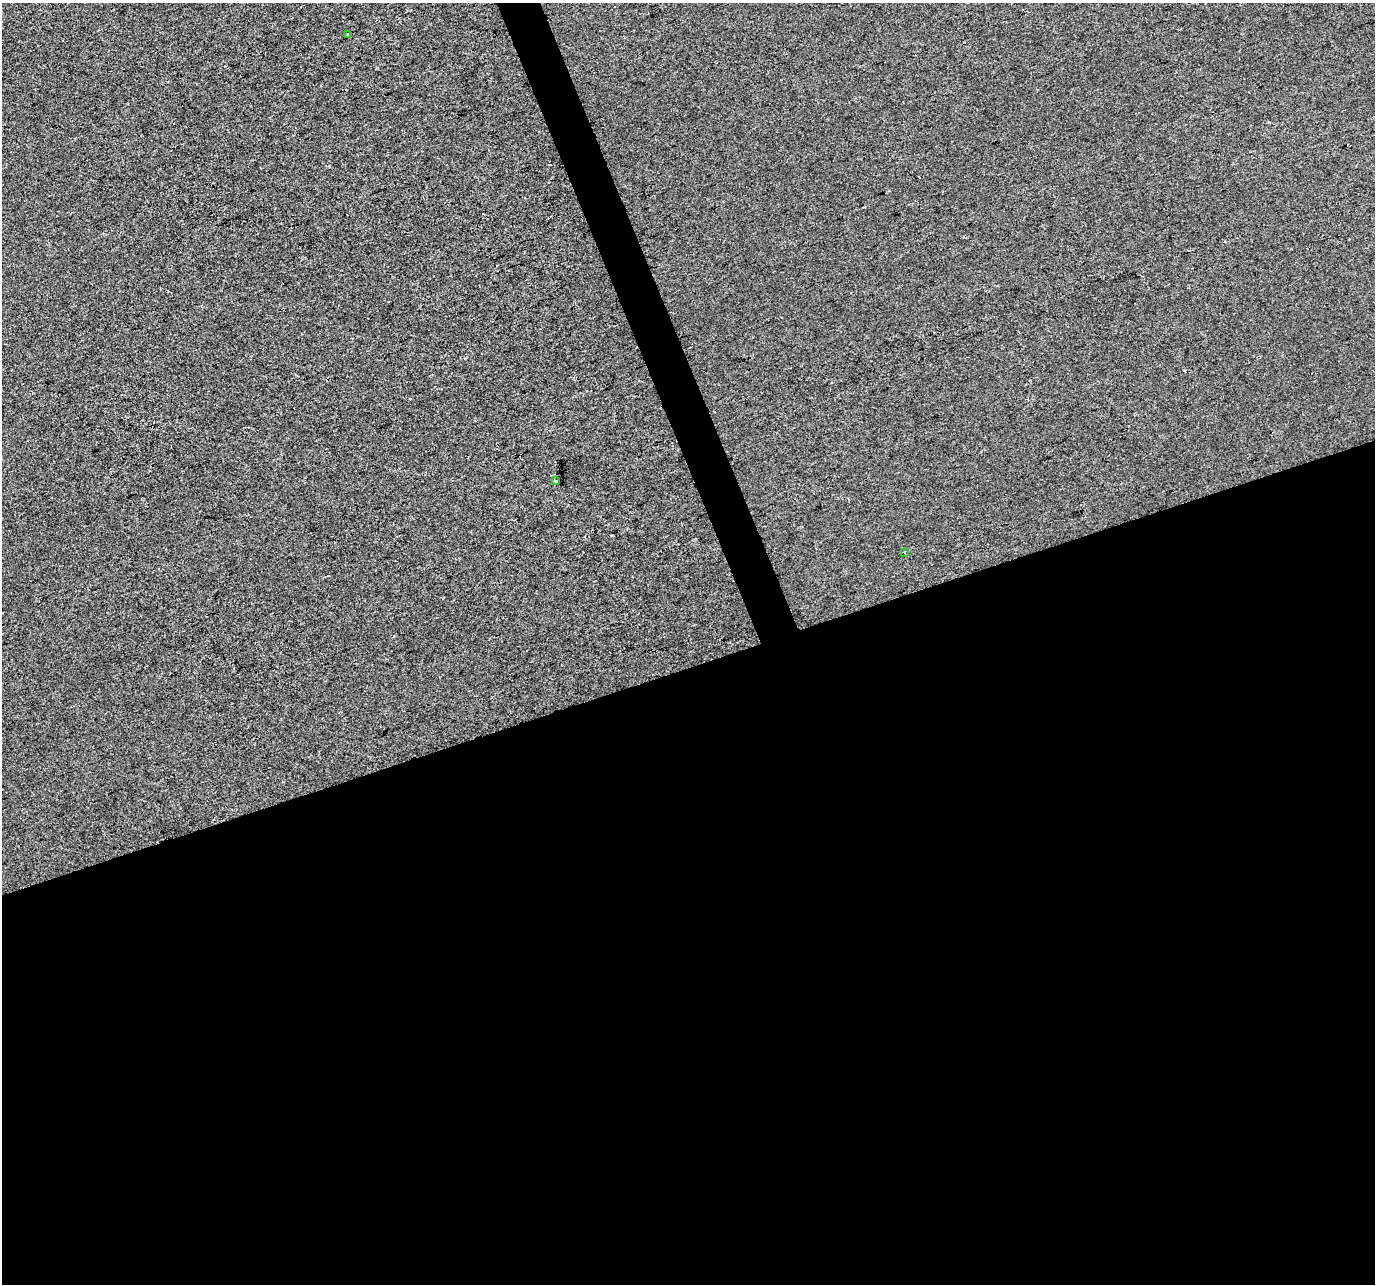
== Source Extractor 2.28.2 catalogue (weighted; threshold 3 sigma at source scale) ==
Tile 15 of 4 x 4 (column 3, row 4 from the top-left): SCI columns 2747-4119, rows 128-1409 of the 5491 x 5328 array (HDU 1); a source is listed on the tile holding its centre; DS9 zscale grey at full resolution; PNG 1377 x 1286 px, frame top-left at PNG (2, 3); each listed source drawn as its Kron ellipse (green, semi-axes under 4 px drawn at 4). Shown black and unused: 50% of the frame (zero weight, under 2 of 3 exposures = <1% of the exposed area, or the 3 px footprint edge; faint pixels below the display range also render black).
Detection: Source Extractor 2.28.2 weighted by HDU 2 'WHT'; one run over the whole footprint, this tile lists its part. Background -7.56e-05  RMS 0.0056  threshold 0.0252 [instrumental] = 3 sigma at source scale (4.5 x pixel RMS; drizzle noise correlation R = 1.50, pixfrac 1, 0.0396/0.0396 arcsec/px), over >= 5 px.
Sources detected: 4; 1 cosmic-ray / hot-pixel residue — neither listed nor drawn; the other 3 listed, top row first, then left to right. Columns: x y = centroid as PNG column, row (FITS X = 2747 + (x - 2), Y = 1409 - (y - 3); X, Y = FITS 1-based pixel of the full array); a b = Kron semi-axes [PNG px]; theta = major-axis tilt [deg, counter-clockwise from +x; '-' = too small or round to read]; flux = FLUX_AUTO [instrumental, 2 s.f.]
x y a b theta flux
348 34 3 3 - 0.73
556 481 3 3 - 4.4
904 552 2 2 - 0.61